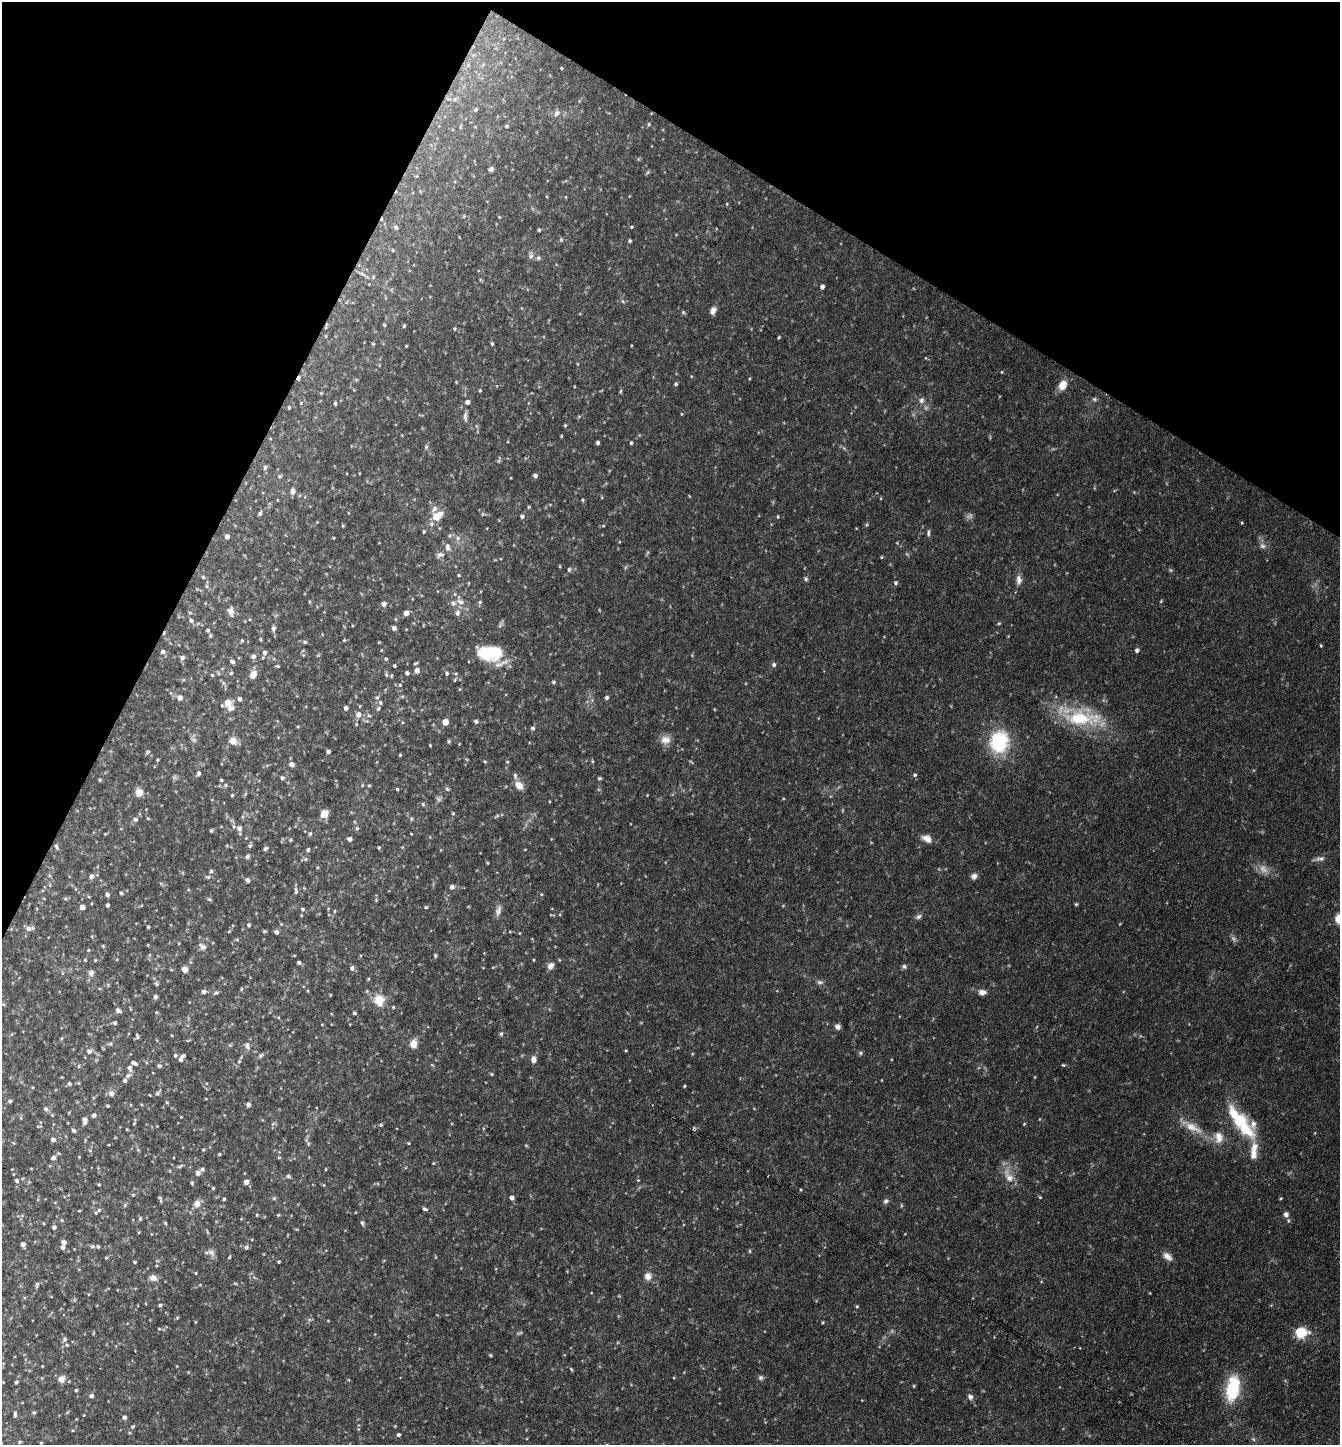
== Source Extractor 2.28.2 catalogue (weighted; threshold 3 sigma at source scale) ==
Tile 2 of 4 x 4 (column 2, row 1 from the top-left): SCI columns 1622-2959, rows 4331-5773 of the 5782 x 5773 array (HDU 1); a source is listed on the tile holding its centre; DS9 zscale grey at full resolution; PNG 1342 x 1447 px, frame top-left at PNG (2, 2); no overlay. Shown black and unused: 24% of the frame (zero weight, under 3 of 4 exposures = <1% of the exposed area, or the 3 px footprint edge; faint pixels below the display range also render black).
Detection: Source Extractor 2.28.2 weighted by HDU 2 'WHT'; one run over the whole footprint, this tile lists its part. Background 0.118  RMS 0.0077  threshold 0.0347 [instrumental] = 3 sigma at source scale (4.5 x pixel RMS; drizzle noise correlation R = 1.50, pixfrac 1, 0.05/0.05 arcsec/px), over >= 5 px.
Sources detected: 357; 8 too faint to see at this stretch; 2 cosmic-ray / hot-pixel residue — not listed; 9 inside a brighter listed object's ellipse — not listed separately; the other 338 listed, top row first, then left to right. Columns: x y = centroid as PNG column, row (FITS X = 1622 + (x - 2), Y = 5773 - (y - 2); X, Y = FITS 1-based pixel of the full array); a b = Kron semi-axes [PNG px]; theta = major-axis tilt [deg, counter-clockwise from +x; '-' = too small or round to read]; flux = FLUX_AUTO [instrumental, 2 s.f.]
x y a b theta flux
561 68 3 2 - 0.45
475 110 5 4 - 0.88
557 113 9 6 49 2.6
649 124 5 3 - 0.8
506 126 4 3 - 0.89
491 169 5 4 - 1.9
727 204 4 3 - 0.64
499 217 3 3 - 0.55
396 227 5 5 - 1.8
631 227 4 4 - 0.72
539 230 3 3 - 0.96
561 240 5 5 - 1.1
630 241 4 4 - 1.1
393 250 4 3 - 0.65
531 255 10 5 -86 2.2
538 258 6 5 - 1.4
373 277 5 4 - 0.9
822 287 4 4 - 2.8
713 310 9 6 71 3.8
683 312 5 4 - 0.96
384 325 4 3 - 0.74
404 326 4 3 - 0.98
454 329 5 3 - 0.76
779 337 4 3 - 0.75
373 344 4 4 - 0.77
492 344 4 3 - 0.94
406 346 3 3 - 0.65
676 384 4 4 - 1.1
1063 385 10 7 64 9.2
480 390 4 4 - 0.75
620 391 6 4 88 0.91
321 393 4 4 - 0.68
921 400 8 7 - 2.6
467 402 5 5 - 2.8
301 403 4 4 - 0.79
335 403 5 3 - 0.99
289 408 4 3 - 0.92
465 417 13 5 -90 2.4
565 425 4 4 - 0.82
598 443 3 3 - 1.7
631 443 4 3 - 1
426 446 6 5 - 1.1
498 461 6 4 71 1
265 467 6 4 85 1.9
279 476 5 4 - 1.2
535 476 4 4 - 2.1
292 491 6 5 - 3.9
583 500 4 4 - 0.83
529 507 4 4 - 0.76
260 513 5 4 - 1.6
437 516 14 8 35 11
522 516 5 5 - 1.8
778 517 4 3 - 0.71
424 532 5 4 - 0.91
928 533 9 4 85 1.6
227 536 4 4 - 3.6
457 538 7 6 - 2.6
1262 546 8 7 - 2.6
447 547 9 6 -88 3.5
440 555 10 7 8 2.9
881 557 4 3 - 0.64
569 569 6 4 88 1.3
459 575 4 3 - 0.7
203 577 4 4 - 0.94
806 579 5 5 - 1.3
1019 580 12 7 -90 4.2
895 583 5 5 - 1.3
206 586 6 4 -90 1.1
310 602 5 3 - 0.75
460 602 12 6 -25 3.8
480 602 5 5 - 1.3
384 604 5 4 - 3.4
231 612 10 6 -79 4
406 613 4 4 - 4.7
457 613 6 5 - 2.3
191 620 5 5 - 1.8
273 628 6 5 - 2.3
394 628 4 4 - 3
207 630 5 4 - 1.1
260 639 4 3 - 0.81
344 640 4 4 - 0.7
242 641 5 4 - 0.83
305 642 5 4 - 1
1321 646 5 3 - 0.71
1137 650 5 4 - 2.3
162 652 5 5 - 2.1
265 653 6 5 - 2.2
489 653 30 16 -6 33
253 656 6 6 - 2.2
182 658 6 5 - 2.2
386 659 4 4 - 0.92
232 661 5 4 - 1.9
774 665 6 5 - 1.7
277 666 5 4 - 0.84
394 666 3 3 - 0.86
417 670 5 5 - 4.2
231 673 5 4 - 0.87
407 673 4 4 - 1.9
447 673 4 4 - 1.3
253 674 9 8 - 5.1
212 675 5 4 - 0.86
386 675 6 5 - 1.2
391 676 5 3 - 0.68
455 680 5 3 - 0.75
553 682 5 3 - 1.1
400 685 5 4 - 0.75
607 697 5 4 - 1.8
180 698 5 5 - 3.8
377 698 5 5 - 1.2
240 699 5 4 - 2.2
228 703 6 6 - 10
380 703 6 6 - 1.5
231 708 9 7 26 3.3
346 708 4 4 - 2.5
378 709 6 4 42 1.1
358 714 6 6 - 4.6
369 716 6 4 -2 1.1
1082 718 52 19 -2 46
476 721 5 5 - 1.3
445 722 5 4 - 9.8
298 727 5 3 - 0.69
533 728 5 5 - 1.5
193 740 7 4 -1 1.4
665 740 13 10 4 6.2
233 741 10 9 - 5.1
449 741 6 4 -90 0.88
999 741 26 21 79 46
430 745 2 2 - 0.61
328 751 4 3 - 1.6
148 752 5 4 - 1.1
400 755 3 3 - 0.65
157 760 4 3 - 0.8
485 761 4 3 - 0.67
507 762 5 3 - 0.66
291 764 5 4 - 3.7
199 773 5 4 - 1.8
915 775 5 4 - 1.2
515 776 8 5 -81 1.7
282 778 5 5 - 1.6
599 778 5 4 - 1.1
99 780 4 3 - 0.91
221 780 4 4 - 1.1
225 785 5 4 - 1.1
369 785 5 3 - 0.71
519 785 9 7 -44 7.8
397 789 4 3 - 0.78
447 789 6 5 - 1.2
139 792 9 8 - 5.8
232 795 4 3 - 0.78
423 804 5 5 - 0.92
324 813 5 5 - 18
453 813 4 4 - 0.85
135 819 6 5 - 1.9
411 819 5 3 - 0.84
239 828 7 6 - 3.5
357 828 6 5 - 1.3
211 830 4 4 - 0.96
310 834 6 4 88 1.4
411 834 3 2 - 0.48
927 838 12 7 -31 5.4
349 839 4 4 - 2.7
290 840 4 4 - 0.86
250 846 6 5 - 1.3
56 847 7 4 -64 1.4
379 848 3 3 - 1.1
265 849 6 4 27 1.6
308 850 4 4 - 1.4
247 857 6 5 - 1.6
305 859 6 5 - 1.3
487 863 5 3 - 0.66
211 871 5 4 - 1.3
91 876 5 5 - 3.2
974 876 7 6 - 2.8
208 877 6 5 - 1.3
247 880 7 5 -64 1.7
452 887 6 5 - 2
296 891 9 5 -77 1.6
121 893 4 3 - 1.1
541 894 4 3 - 0.67
107 895 4 4 - 2.3
209 899 6 3 -19 0.95
1076 904 4 4 - 0.9
107 905 4 3 - 2
82 907 4 4 - 4.9
426 907 4 3 - 0.88
302 909 5 5 - 1.4
498 910 14 7 74 3.6
335 911 5 3 - 0.72
919 917 8 6 43 2
249 925 5 4 - 1.5
148 927 3 3 - 1
28 929 7 6 - 3
264 931 5 4 - 0.87
276 932 5 4 - 2.3
237 939 6 4 -1 0.95
202 947 11 7 -48 3.1
88 950 4 4 - 0.66
435 955 6 4 84 0.93
95 960 4 4 - 0.72
534 960 4 3 - 0.6
299 962 4 4 - 1.4
550 966 9 6 54 3.8
904 966 7 6 - 1.6
352 968 6 5 - 2.1
185 969 5 4 - 9.4
91 973 8 7 - 2.4
368 979 5 3 - 0.68
820 982 9 5 0 2
108 985 5 4 - 0.82
241 989 5 4 - 0.86
308 991 5 3 - 0.62
204 992 5 5 - 2.7
982 992 9 6 0 3.8
216 993 6 4 2 1.2
155 997 6 5 - 1.4
379 1000 12 11 - 12
3 1004 4 3 - 0.7
393 1007 4 3 - 0.75
118 1010 6 5 - 3
354 1013 4 3 - 1.1
115 1023 4 4 - 1.6
837 1027 7 6 - 2.6
501 1034 5 4 - 1.2
137 1036 7 3 -72 1.1
110 1044 5 5 - 1.2
413 1044 11 8 80 6
247 1046 9 5 -80 2.3
626 1050 4 3 - 0.7
89 1051 6 6 - 2.7
860 1053 5 5 - 1.2
175 1055 6 4 -79 1.2
260 1056 6 4 71 1.2
180 1059 7 5 74 1.9
533 1059 9 6 90 3.2
239 1061 5 4 - 1
134 1063 9 5 -22 2.6
1063 1065 4 4 - 0.76
79 1066 5 3 - 0.72
159 1066 5 5 - 1.4
130 1068 10 6 -66 2.3
492 1074 4 4 - 0.83
128 1075 7 6 - 2.2
69 1084 5 5 - 1.3
684 1086 3 3 - 0.76
111 1093 8 7 - 3
157 1093 8 4 43 1.4
10 1101 4 4 - 1.5
248 1105 4 4 - 2.5
108 1106 4 3 - 0.96
45 1109 6 6 - 1.9
94 1115 5 4 - 1.7
85 1120 8 5 88 3.4
273 1124 5 5 - 1.2
1024 1124 4 3 - 0.66
381 1125 4 4 - 0.84
1193 1127 28 10 -25 13
694 1129 6 5 - 1.4
1245 1129 33 15 -46 28
74 1131 5 4 - 1.9
1219 1137 17 12 -83 8.6
53 1139 4 4 - 3.1
308 1143 6 4 -72 1.1
408 1143 4 3 - 0.68
203 1150 4 4 - 0.74
219 1154 4 3 - 0.76
1253 1154 19 10 90 8.1
53 1158 5 5 - 2.3
279 1158 5 3 - 0.81
180 1166 7 3 37 1.1
202 1169 5 5 - 1.6
325 1169 4 2 - 0.55
198 1173 6 6 - 2.6
288 1176 6 4 -16 1.2
1009 1176 22 10 -57 8.8
16 1181 5 4 - 1.5
246 1182 4 4 - 4.7
192 1183 5 4 - 1.1
99 1185 3 3 - 0.76
213 1188 3 3 - 0.82
133 1195 4 4 - 0.63
512 1198 4 4 - 2.7
1281 1198 4 3 - 0.63
224 1199 3 3 - 0.94
886 1201 6 6 - 2
197 1204 9 8 - 4.5
425 1209 6 4 -9 1.4
99 1210 6 5 - 1.7
1286 1214 7 6 - 2.5
257 1215 5 3 - 0.6
278 1215 5 3 - 0.73
140 1218 5 4 - 1.1
62 1220 5 3 - 0.76
165 1223 5 4 - 0.82
362 1223 7 4 -69 1.3
54 1227 4 4 - 2
63 1242 5 5 - 2.9
23 1244 4 4 - 2.9
92 1246 6 5 - 1.3
98 1246 5 4 - 1.1
63 1247 5 4 - 2.2
246 1247 6 5 - 1.7
211 1252 11 7 -20 3.3
1167 1256 13 7 -38 4.5
229 1257 4 3 - 0.72
106 1258 5 3 - 0.69
135 1262 3 3 - 0.8
279 1262 3 3 - 0.93
196 1273 3 3 - 0.71
648 1276 9 9 - 4.8
153 1278 8 7 - 4.4
235 1283 5 3 - 0.79
37 1284 8 5 73 1.3
160 1305 4 4 - 1.2
857 1306 4 4 - 0.81
177 1318 5 3 - 0.71
823 1322 3 3 - 0.76
159 1329 5 4 - 0.79
520 1333 9 3 22 1
1301 1333 6 5 - 80
64 1340 7 6 - 2
490 1355 4 3 - 0.93
42 1366 3 2 - 0.61
571 1369 6 3 -45 0.82
761 1378 6 6 - 1.7
61 1379 8 7 - 4.6
16 1382 4 3 - 1.2
1233 1388 29 14 81 36
76 1390 4 3 - 1.1
91 1396 4 4 - 2.7
970 1397 7 7 - 2.7
34 1413 5 4 - 0.93
15 1414 8 3 87 1.6
124 1417 5 5 - 1.5
132 1427 5 4 - 0.96
73 1430 4 3 - 0.71
398 1435 4 4 - 1.7
19 1442 5 3 - 0.79
41 1443 4 3 - 0.67
Overlapping masked pixels (flux is a lower limit): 1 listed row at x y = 694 1129